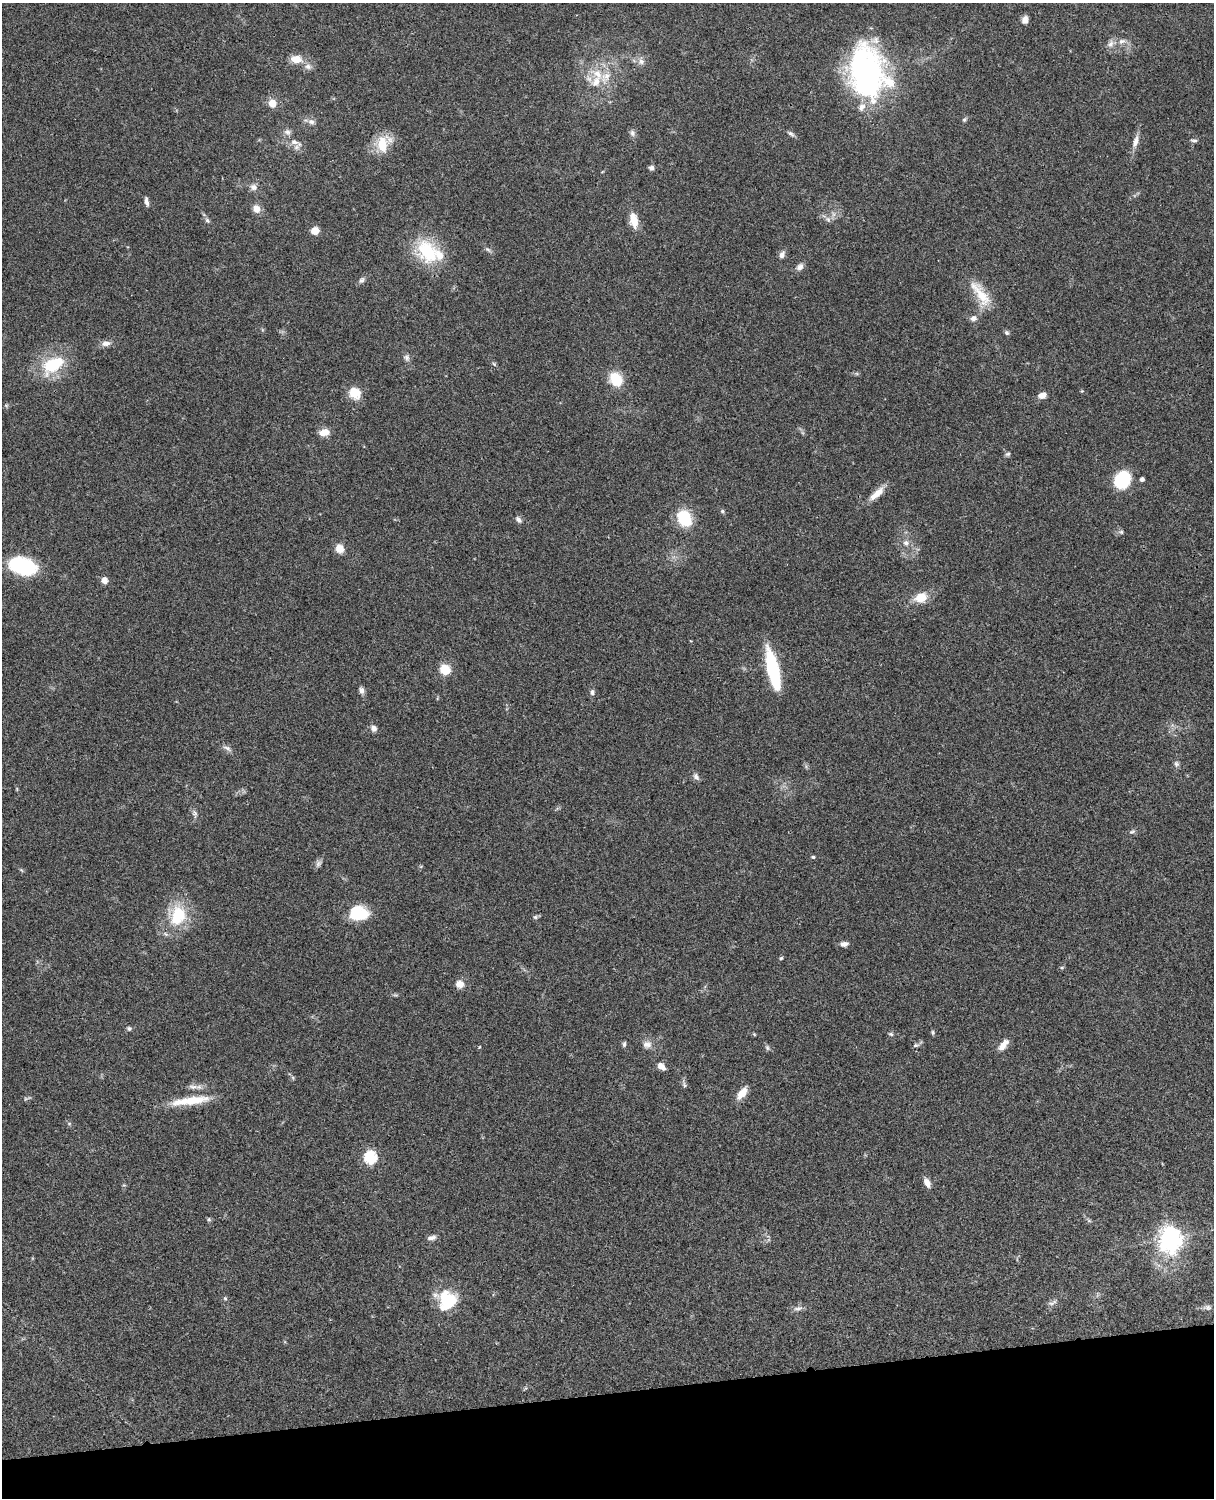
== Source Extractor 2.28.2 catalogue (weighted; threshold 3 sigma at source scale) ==
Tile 10 of 4 x 3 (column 2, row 3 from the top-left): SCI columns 1333-2544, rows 277-1772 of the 5087 x 4927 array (HDU 1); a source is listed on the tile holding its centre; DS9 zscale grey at full resolution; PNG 1216 x 1500 px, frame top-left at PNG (2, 3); no overlay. Shown black and unused: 7% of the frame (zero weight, under 3 of 4 exposures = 6% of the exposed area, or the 3 px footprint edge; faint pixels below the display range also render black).
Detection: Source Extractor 2.28.2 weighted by HDU 2 'WHT'; one run over the whole footprint, this tile lists its part. Background 0.0787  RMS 0.0058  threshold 0.0262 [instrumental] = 3 sigma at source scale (4.5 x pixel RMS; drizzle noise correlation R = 1.50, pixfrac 1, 0.05/0.05 arcsec/px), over >= 5 px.
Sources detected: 113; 1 too faint to see at this stretch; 1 inside a brighter object's white glare — not listed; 7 inside a brighter listed object's ellipse — not listed separately; the other 104 listed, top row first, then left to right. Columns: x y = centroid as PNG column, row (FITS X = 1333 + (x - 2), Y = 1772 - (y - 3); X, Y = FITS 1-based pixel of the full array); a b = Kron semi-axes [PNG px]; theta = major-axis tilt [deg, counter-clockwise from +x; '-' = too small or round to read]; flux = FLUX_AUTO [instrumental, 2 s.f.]
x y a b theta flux
1025 20 9 7 73 3
1122 41 11 7 15 3
1111 44 11 8 75 3
296 59 15 10 -9 7
641 61 10 8 -64 2.8
308 67 10 8 -14 2.9
867 72 54 37 -76 140
598 74 22 12 -39 12
272 103 6 6 - 9.4
964 120 6 5 - 0.96
311 122 9 7 -15 2.4
287 132 9 9 - 2.4
632 133 9 6 -65 1.9
791 134 10 5 -35 1.6
1194 140 9 4 -3 1.2
1135 141 18 7 74 4.2
294 142 12 7 -15 3.7
382 143 20 16 -78 12
652 168 6 5 - 1.9
253 187 9 8 - 2.9
146 202 11 4 -79 2.2
256 209 8 7 - 5.4
833 214 7 4 -72 1.4
207 220 7 6 - 1.4
634 220 20 10 -79 7.5
828 220 9 6 -63 1.8
315 231 6 6 - 7.3
488 249 9 5 -33 1.3
428 252 32 23 -55 32
782 255 10 7 69 2.5
800 267 10 8 46 2.8
362 280 9 6 48 1.8
980 294 42 14 -55 15
973 318 8 7 - 2.7
1006 333 7 5 -45 1.2
106 343 13 7 4 3.2
406 357 9 7 -68 1.9
53 364 21 12 31 30
494 364 6 4 -46 0.84
616 379 15 11 -55 16
1082 391 4 4 - 0.54
355 393 14 12 -41 10
1042 395 8 6 14 3.9
6 405 6 4 -44 0.78
324 432 11 7 9 6.3
1008 454 7 5 5 1.1
1142 479 4 4 - 2
1122 480 14 12 57 38
877 494 23 8 41 6.7
722 511 6 5 - 0.96
684 518 18 14 -60 21
518 520 9 6 -49 1.8
1121 532 7 5 -13 1.2
906 543 9 8 - 2.8
340 549 10 8 -61 5.8
22 566 23 13 -13 51
104 580 7 6 - 3.7
921 598 15 11 20 9.5
445 669 10 9 - 11
773 669 42 11 -77 38
361 690 9 6 -77 2.1
592 692 7 6 - 1.7
373 728 9 7 -50 2.5
227 748 13 6 -28 2.2
1176 764 8 7 - 1.6
696 777 10 7 -58 2.1
194 813 12 7 -74 2.1
1132 832 8 5 28 1.3
813 857 5 4 - 0.84
318 864 9 7 46 1.9
357 914 19 16 57 18
178 915 21 16 77 26
535 917 6 6 - 1
844 944 10 6 3 2.5
781 958 5 4 - 0.75
1062 967 5 5 - 0.87
460 984 10 10 - 4.5
129 1028 6 6 - 1.1
933 1032 6 5 - 0.97
754 1034 5 4 - 0.57
891 1034 7 5 -17 1
624 1044 7 4 83 1.1
647 1044 13 10 5 3.7
916 1045 8 5 10 1.3
479 1047 5 3 - 0.46
1002 1047 13 9 38 3.7
767 1048 7 5 -70 1.2
661 1066 9 6 -40 4.1
684 1085 8 5 -59 1.3
193 1087 16 7 -8 3.2
742 1093 17 8 51 6.2
190 1101 51 9 8 17
69 1123 6 4 0 0.8
370 1157 6 6 - 68
927 1182 11 7 -65 3.6
209 1219 6 5 - 0.89
1089 1221 7 4 -19 0.87
431 1238 12 6 9 2.2
1170 1239 9 8 - 450
225 1298 6 5 - 0.8
447 1300 25 21 67 23
1052 1303 14 4 24 1.9
1207 1307 12 6 -1 1.9
798 1308 13 6 13 2.5